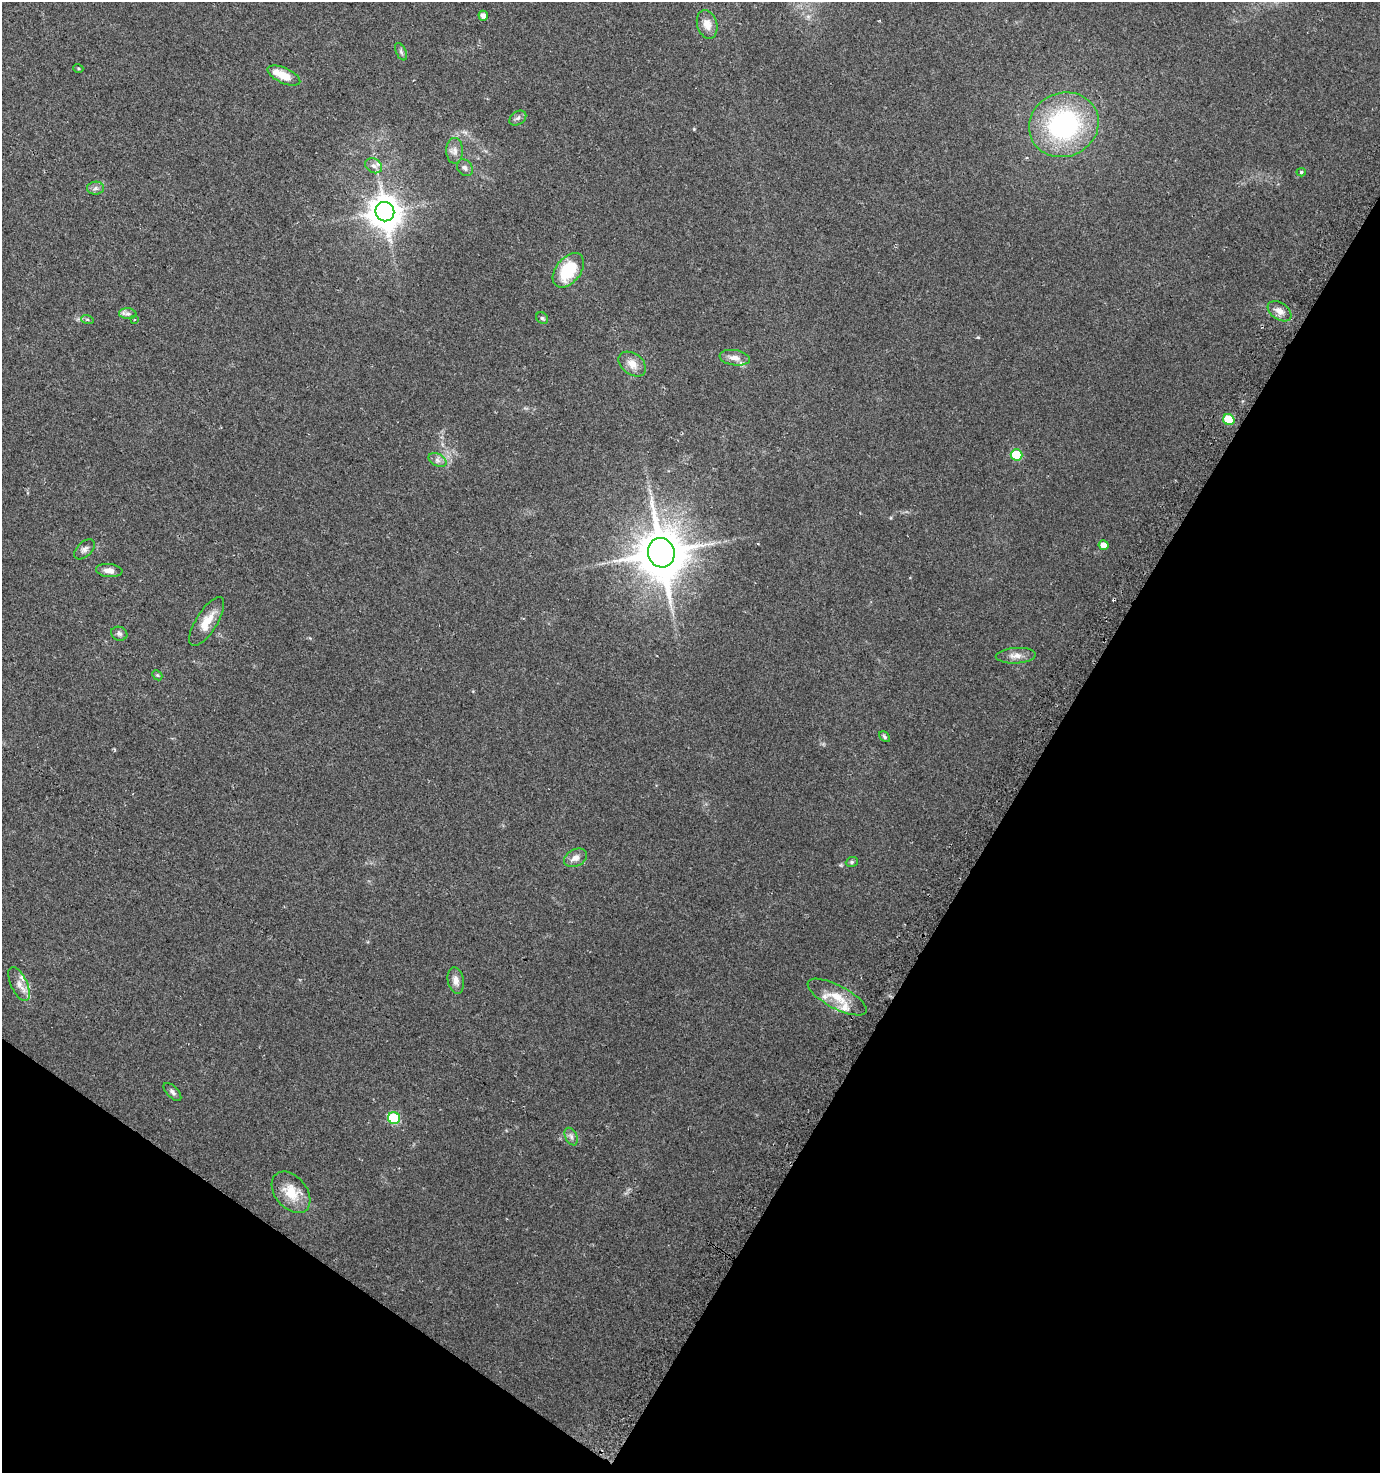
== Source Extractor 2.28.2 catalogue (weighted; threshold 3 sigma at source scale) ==
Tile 15 of 4 x 4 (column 3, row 4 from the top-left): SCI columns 3038-4415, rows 18-1488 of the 6009 x 5925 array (HDU 1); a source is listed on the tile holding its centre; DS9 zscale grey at full resolution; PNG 1382 x 1475 px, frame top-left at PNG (2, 2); each listed source drawn as its Kron ellipse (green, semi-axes under 4 px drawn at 4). Shown black and unused: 31% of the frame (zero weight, under 2 of 3 exposures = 2% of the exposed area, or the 3 px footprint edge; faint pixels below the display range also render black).
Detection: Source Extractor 2.28.2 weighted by HDU 2 'WHT'; one run over the whole footprint, this tile lists its part. Background 0.0532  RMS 0.0089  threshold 0.0399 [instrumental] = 3 sigma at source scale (4.5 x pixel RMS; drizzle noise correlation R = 1.50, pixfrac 1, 0.0396/0.0396 arcsec/px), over >= 5 px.
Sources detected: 46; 1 cosmic-ray / hot-pixel residue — neither listed nor drawn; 3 inside a brighter listed object's ellipse — not listed separately; the other 42 listed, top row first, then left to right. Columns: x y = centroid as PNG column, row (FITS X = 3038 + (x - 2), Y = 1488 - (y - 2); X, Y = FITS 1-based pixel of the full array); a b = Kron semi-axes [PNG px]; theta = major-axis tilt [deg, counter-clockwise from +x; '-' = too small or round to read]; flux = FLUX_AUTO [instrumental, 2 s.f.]
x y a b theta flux
483 16 5 4 - 5.2
707 24 15 10 -72 8.5
401 52 9 5 -64 1.9
78 68 5 3 - 0.93
284 76 17 7 -24 14
518 118 9 6 34 2.5
1064 125 35 32 23 130
455 151 13 8 -90 4.7
374 166 9 7 -30 3.5
465 168 9 7 -53 2.9
1301 172 4 4 - 1.1
95 188 8 6 4 2.7
385 212 10 9 - 1600
568 270 20 12 52 36
1280 311 13 8 -35 6.1
128 314 9 5 -5 2.8
542 318 6 5 - 1.5
87 319 6 4 -19 1.3
134 320 4 3 - 1.1
735 358 15 7 -9 6.4
632 364 15 10 -37 8.6
1229 420 6 5 - 35
1016 455 6 5 - 33
437 460 9 6 -28 3.1
1104 545 5 5 - 5.9
85 549 12 7 42 3.6
661 553 15 13 -72 3800
109 571 13 6 -6 5.4
207 621 28 10 58 15
119 634 8 6 -19 2.6
1016 656 20 8 3 6.7
157 675 6 4 -43 1
884 737 6 4 -42 1.5
575 858 12 8 26 5.3
852 862 6 5 - 1.4
456 981 13 8 -79 5.7
19 984 18 8 -65 7.1
837 997 33 11 -28 18
172 1092 11 5 -46 2.7
394 1118 6 5 - 59
571 1137 9 6 -63 2.8
291 1192 23 16 -50 20